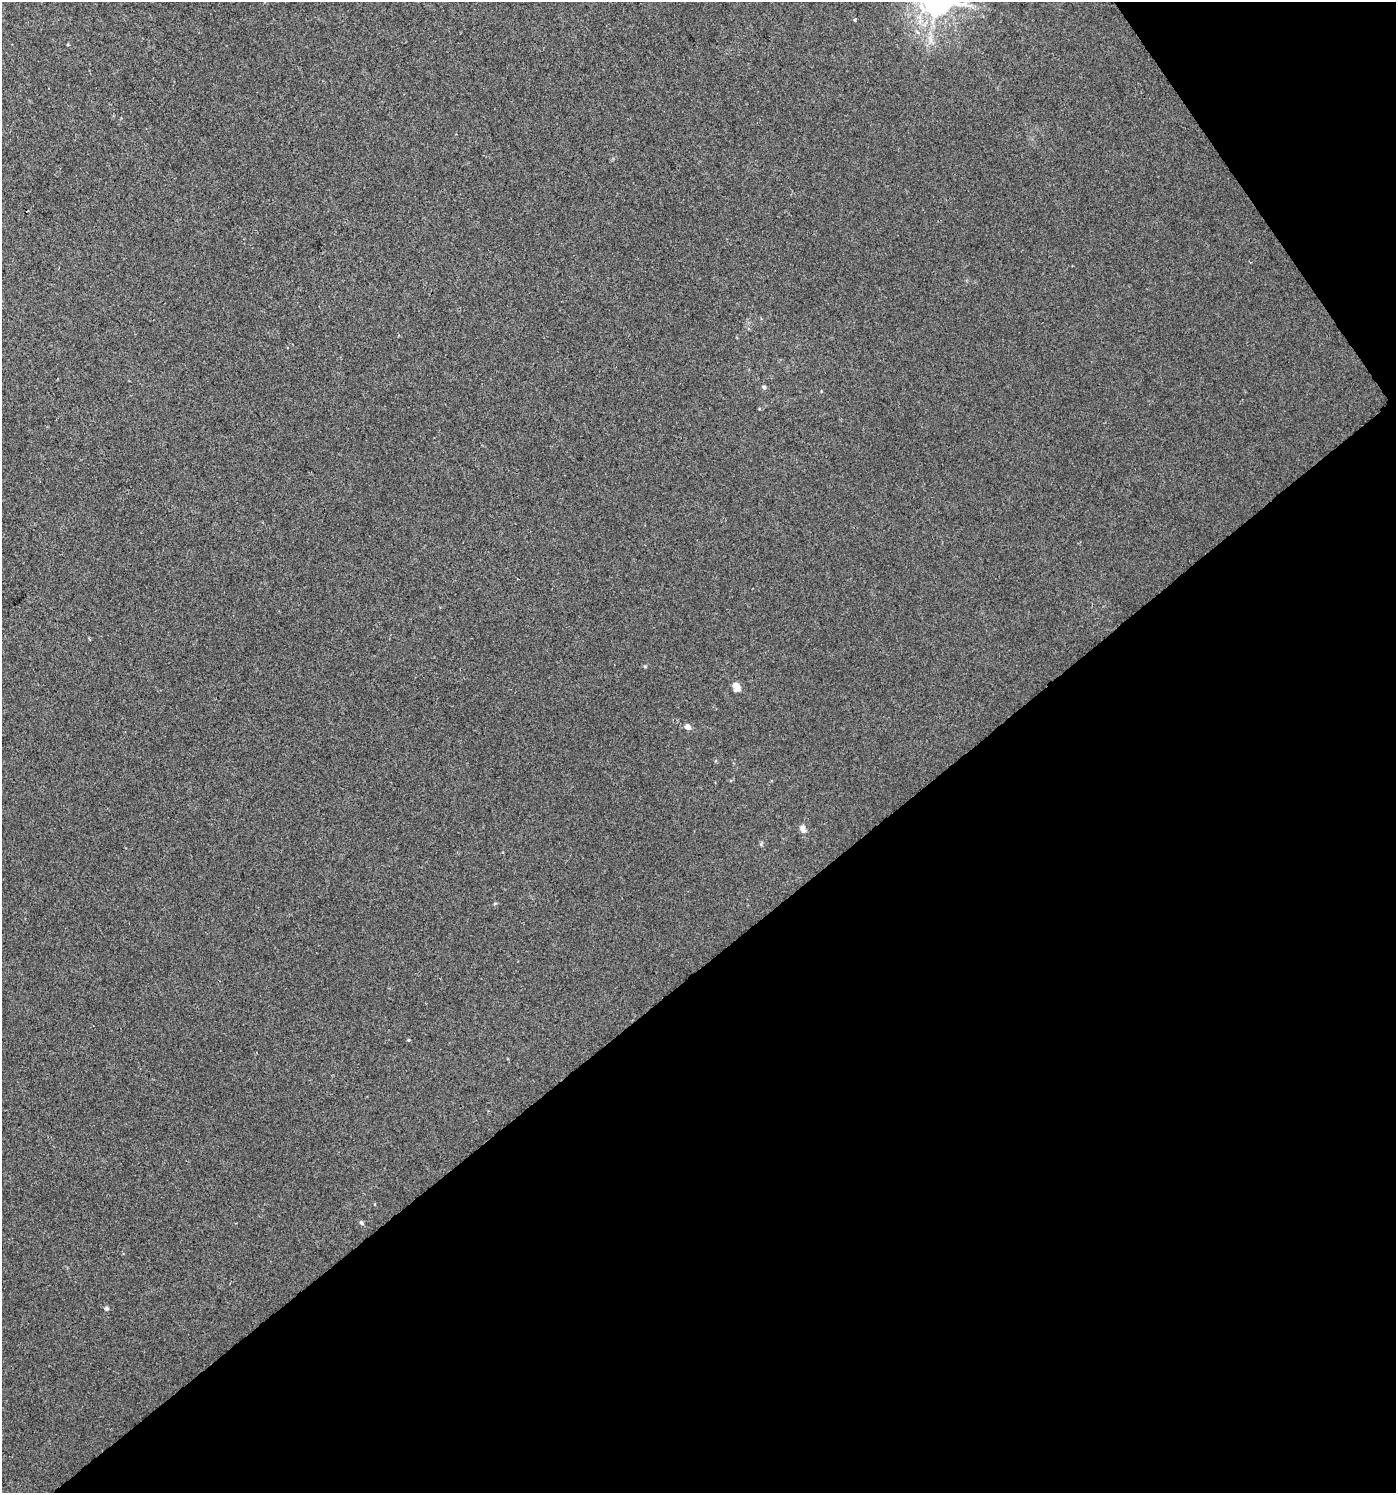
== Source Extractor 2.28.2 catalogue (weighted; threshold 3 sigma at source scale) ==
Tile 12 of 4 x 4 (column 4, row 3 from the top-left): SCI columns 4315-5708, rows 1495-2985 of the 5903 x 5967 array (HDU 1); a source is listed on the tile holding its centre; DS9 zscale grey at full resolution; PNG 1398 x 1495 px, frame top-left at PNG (2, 2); no overlay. Shown black and unused: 38% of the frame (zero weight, under 2 of 3 exposures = <1% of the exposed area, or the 3 px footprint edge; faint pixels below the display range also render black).
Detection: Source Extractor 2.28.2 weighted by HDU 2 'WHT'; one run over the whole footprint, this tile lists its part. Background 0.00676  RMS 0.0064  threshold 0.0287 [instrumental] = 3 sigma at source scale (4.5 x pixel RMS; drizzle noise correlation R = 1.50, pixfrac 1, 0.0396/0.0396 arcsec/px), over >= 5 px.
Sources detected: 10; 1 cosmic-ray / hot-pixel residue — not listed; the other 9 listed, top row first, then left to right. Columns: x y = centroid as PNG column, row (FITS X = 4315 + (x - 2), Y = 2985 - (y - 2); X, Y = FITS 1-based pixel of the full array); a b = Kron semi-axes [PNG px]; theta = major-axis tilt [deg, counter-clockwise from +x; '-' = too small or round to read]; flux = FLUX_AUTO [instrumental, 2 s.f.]
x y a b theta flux
855 20 3 3 - 0.85
764 387 5 4 - 1.4
645 666 5 3 - 0.68
736 686 12 8 -45 4.3
687 727 5 5 - 3.8
803 829 11 7 -67 3
408 1040 4 3 - 0.64
361 1222 7 5 -70 1.1
106 1308 5 5 - 1.3